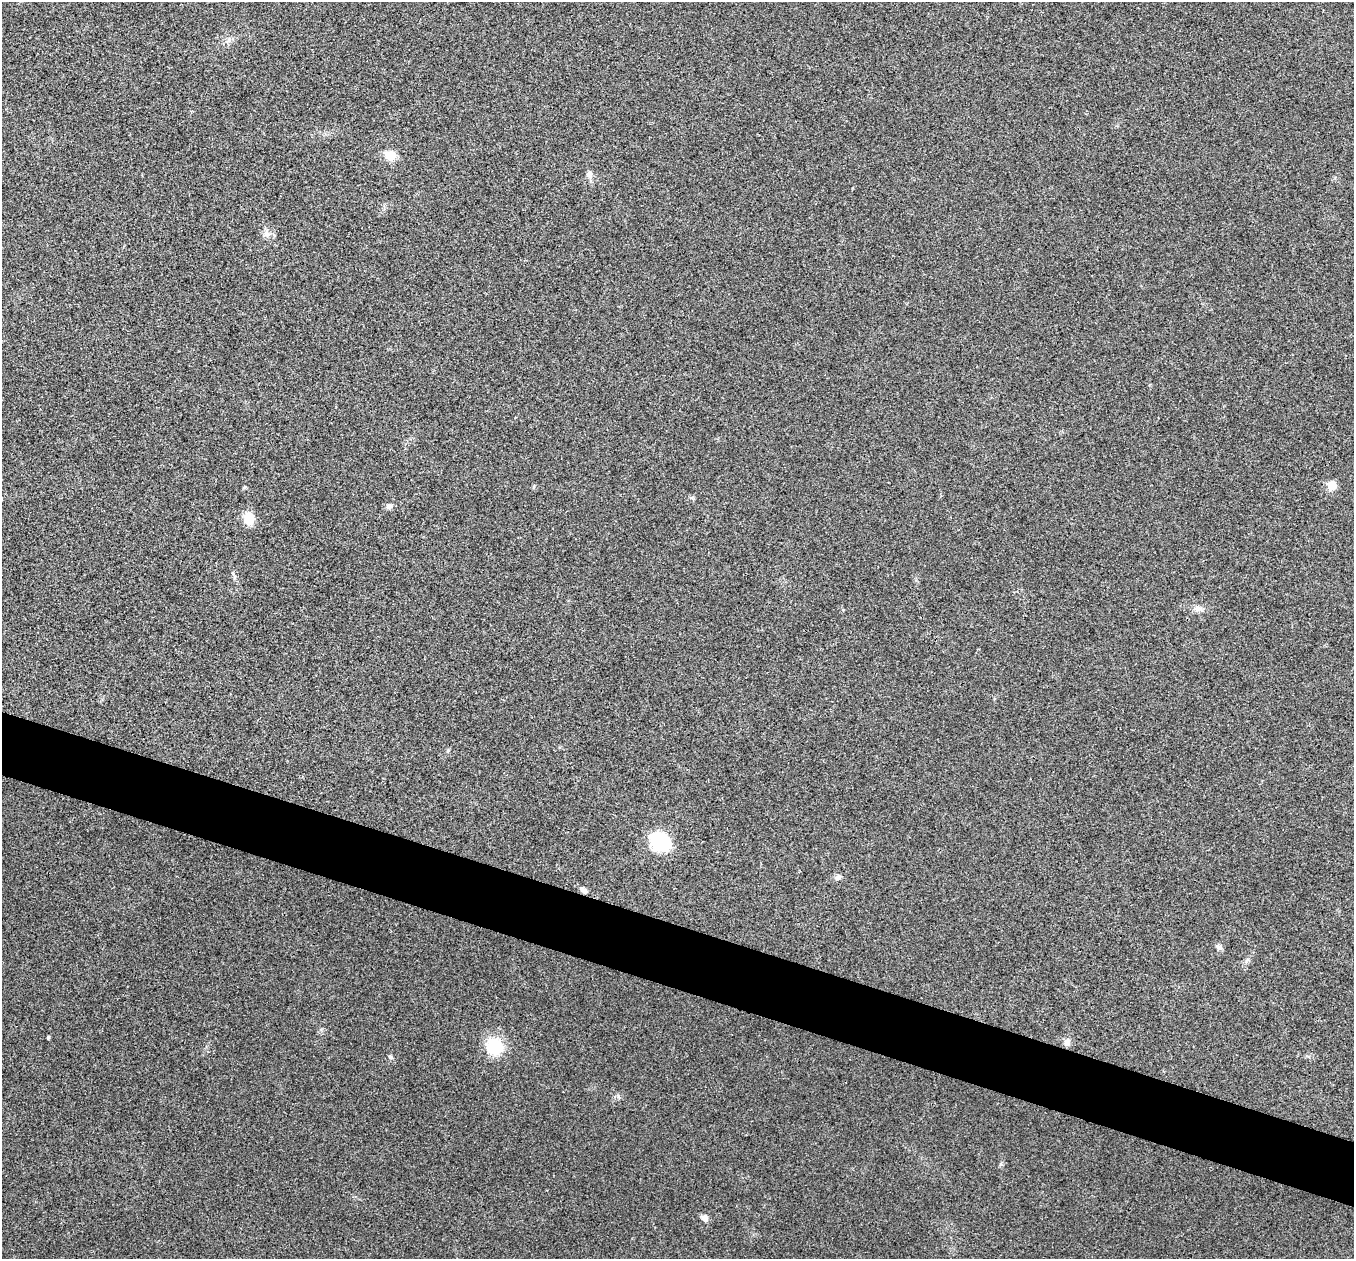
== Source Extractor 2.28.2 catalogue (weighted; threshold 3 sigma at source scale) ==
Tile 6 of 4 x 4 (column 2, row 2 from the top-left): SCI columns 1355-2706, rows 2651-3907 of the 5417 x 5431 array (HDU 1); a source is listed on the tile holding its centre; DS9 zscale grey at full resolution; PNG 1356 x 1261 px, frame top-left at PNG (2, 2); no overlay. Shown black and unused: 5% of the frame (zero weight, under 3 of 4 exposures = <1% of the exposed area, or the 3 px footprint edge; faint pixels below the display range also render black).
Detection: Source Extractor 2.28.2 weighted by HDU 2 'WHT'; one run over the whole footprint, this tile lists its part. Background 0.0223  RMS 0.0052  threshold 0.0234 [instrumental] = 3 sigma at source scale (4.5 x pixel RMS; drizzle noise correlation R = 1.50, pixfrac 1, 0.05/0.05 arcsec/px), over >= 5 px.
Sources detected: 19; all 19 listed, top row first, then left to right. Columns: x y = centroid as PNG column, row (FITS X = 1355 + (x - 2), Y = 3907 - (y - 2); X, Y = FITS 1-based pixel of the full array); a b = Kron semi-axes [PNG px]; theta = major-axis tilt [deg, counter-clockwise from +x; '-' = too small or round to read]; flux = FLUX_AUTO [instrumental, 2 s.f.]
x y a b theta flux
391 155 6 6 - 20
589 174 10 8 84 2.3
267 233 12 8 -82 2.9
1332 485 6 6 - 12
245 487 5 4 - 0.68
533 487 6 3 71 0.58
389 506 8 7 - 1.9
249 518 12 10 86 11
1198 609 13 7 5 2.7
661 841 22 17 -34 30
838 877 8 7 - 1.8
583 890 12 6 -38 2.2
1219 947 8 7 - 1.7
1247 960 10 4 53 1.5
48 1037 4 3 - 0.6
1067 1042 9 7 80 3.1
495 1047 21 21 - 18
390 1057 7 5 -18 1.1
704 1218 8 7 - 2.4
Overlapping masked pixels (flux is a lower limit): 1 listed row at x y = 583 890
Unlisted compact peaks at least as high as the median listed source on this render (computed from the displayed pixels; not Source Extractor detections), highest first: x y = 618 1096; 1001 1164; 448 750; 321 1030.